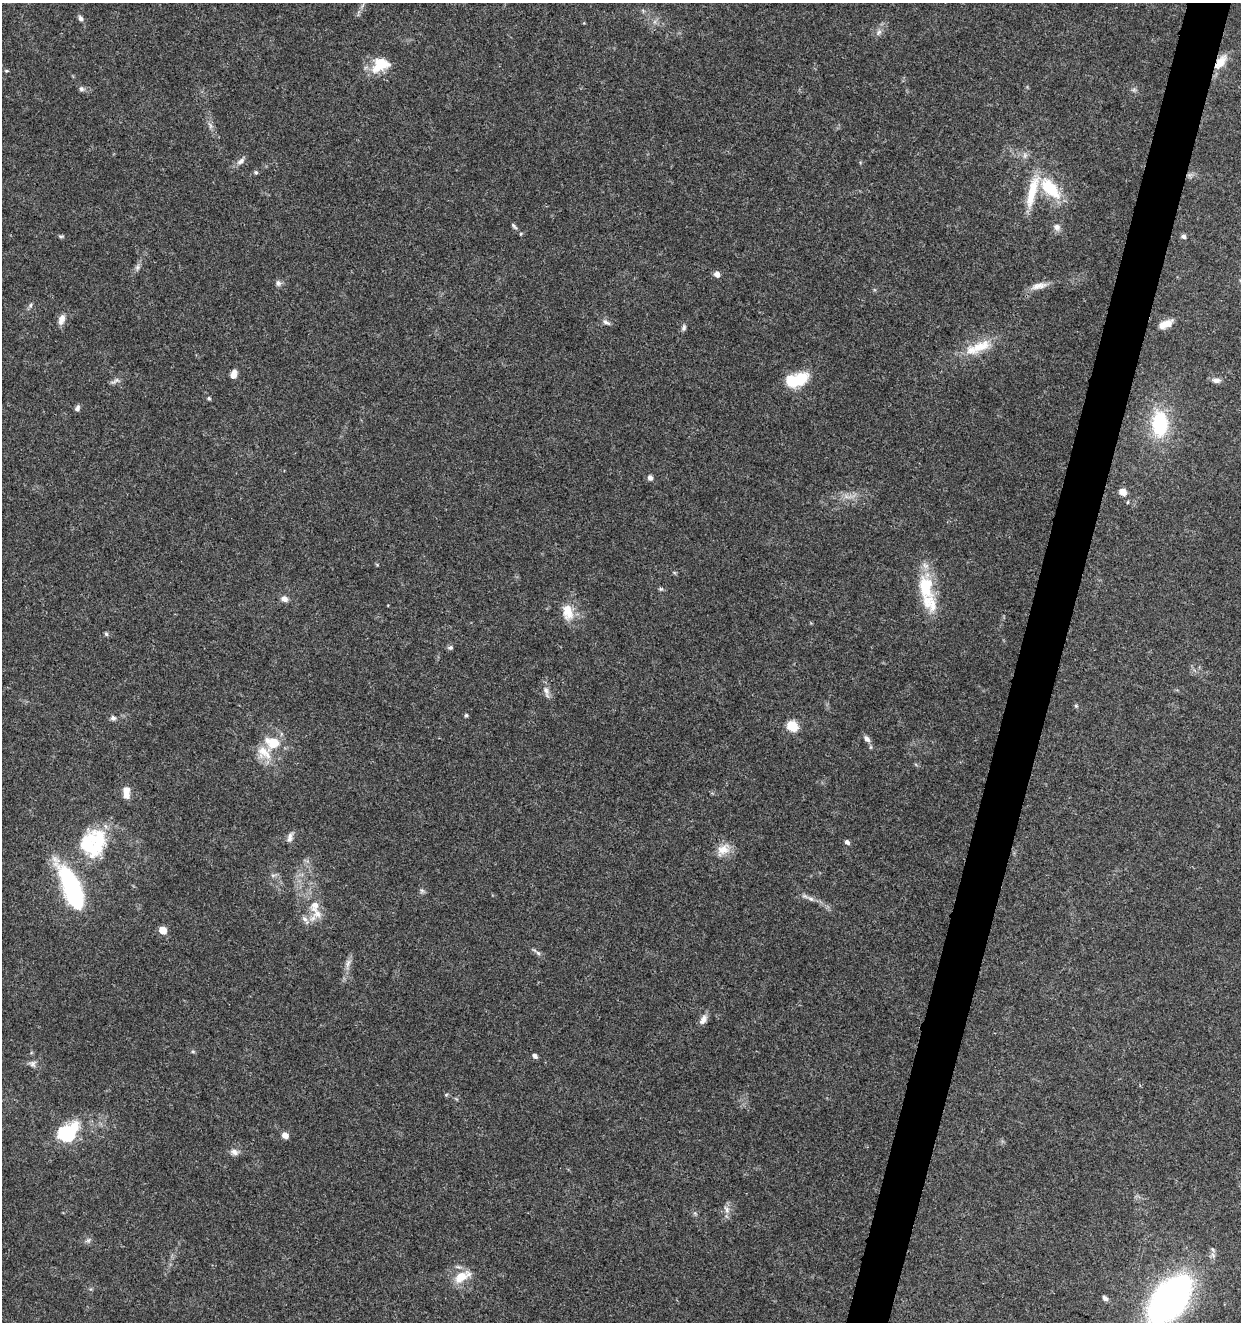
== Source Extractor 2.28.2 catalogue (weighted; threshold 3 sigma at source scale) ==
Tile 10 of 4 x 4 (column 2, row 3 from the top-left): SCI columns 1522-2760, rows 1325-2644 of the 5462 x 5297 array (HDU 1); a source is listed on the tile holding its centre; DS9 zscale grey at full resolution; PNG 1243 x 1324 px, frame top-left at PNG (2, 3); no overlay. Shown black and unused: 3% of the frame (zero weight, under 3 of 5 exposures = <1% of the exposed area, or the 3 px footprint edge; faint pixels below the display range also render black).
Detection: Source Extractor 2.28.2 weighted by HDU 2 'WHT'; one run over the whole footprint, this tile lists its part. Background 0.0333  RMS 0.0025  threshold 0.0112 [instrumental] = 3 sigma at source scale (4.5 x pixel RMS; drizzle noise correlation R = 1.50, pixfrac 1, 0.0396/0.0396 arcsec/px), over >= 5 px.
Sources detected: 83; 1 inside a brighter object's white glare — not listed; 8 inside a brighter listed object's ellipse — not listed separately; the other 74 listed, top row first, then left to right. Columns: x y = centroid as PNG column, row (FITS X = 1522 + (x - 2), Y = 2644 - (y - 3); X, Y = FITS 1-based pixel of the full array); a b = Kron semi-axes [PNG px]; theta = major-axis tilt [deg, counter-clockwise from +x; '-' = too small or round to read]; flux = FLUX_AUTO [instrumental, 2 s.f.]
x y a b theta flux
80 18 9 6 -58 0.69
879 32 9 6 45 0.91
381 62 20 13 -25 5.3
1220 62 19 10 54 3.7
6 71 6 4 -2 0.31
81 89 7 7 - 0.65
1134 90 7 4 -18 0.47
210 126 9 4 -82 0.73
241 161 12 6 39 1.2
256 172 6 4 -44 0.41
1050 188 34 17 -46 11
514 226 12 4 -45 0.66
1057 227 10 9 - 1.2
61 236 9 4 0 0.39
1184 236 6 5 - 0.68
137 267 9 6 62 0.81
717 274 6 5 - 1.6
278 283 8 8 - 0.82
1039 286 22 8 13 2.2
30 305 6 4 88 0.44
61 319 13 7 71 1.8
606 322 12 5 -27 0.83
1166 324 16 8 24 3
684 328 9 5 75 0.65
980 346 35 15 23 7.2
233 374 8 6 76 1.9
796 380 27 14 17 8.9
1216 380 12 7 0 1.2
115 381 15 6 26 0.94
209 398 5 4 - 0.42
77 408 7 5 75 0.77
1160 424 28 17 -90 17
650 478 7 6 - 0.87
1123 492 5 5 - 3.9
847 497 11 3 -11 0.92
926 586 34 20 -83 11
661 589 6 5 - 0.37
284 599 8 7 - 1.4
568 612 21 13 -78 4.5
106 634 6 5 - 0.42
450 648 8 6 10 0.52
546 691 14 7 -73 1.4
1076 706 5 5 - 0.35
466 715 5 5 - 0.36
113 718 7 7 - 0.75
792 726 6 5 - 16
867 739 9 6 -49 1.1
273 742 21 14 -19 5.7
126 795 13 7 -75 2
290 837 15 6 76 1.2
99 840 41 17 87 11
847 842 5 4 - 0.87
723 850 20 13 36 3.4
72 889 42 13 -68 48
422 891 7 5 -45 0.51
811 899 9 5 -29 0.8
315 906 17 12 69 3.5
305 919 12 5 -39 1.1
163 930 6 5 - 4.4
538 953 7 4 -45 0.52
348 963 14 6 77 1.3
703 1019 15 7 61 1.4
193 1052 6 4 -19 0.34
534 1056 6 5 - 0.94
32 1064 10 9 - 1
446 1095 6 3 20 0.29
66 1133 9 7 38 58
285 1135 8 7 - 1.2
234 1152 12 7 -31 1.2
727 1209 11 6 -58 1.2
88 1240 7 6 - 0.63
462 1277 26 12 29 4.5
1105 1298 7 5 -43 0.78
1170 1299 40 22 51 120
Overlapping masked pixels (flux is a lower limit): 1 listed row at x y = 1220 62
Isophote crosses this tile's border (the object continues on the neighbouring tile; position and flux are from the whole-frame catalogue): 1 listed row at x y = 1170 1299